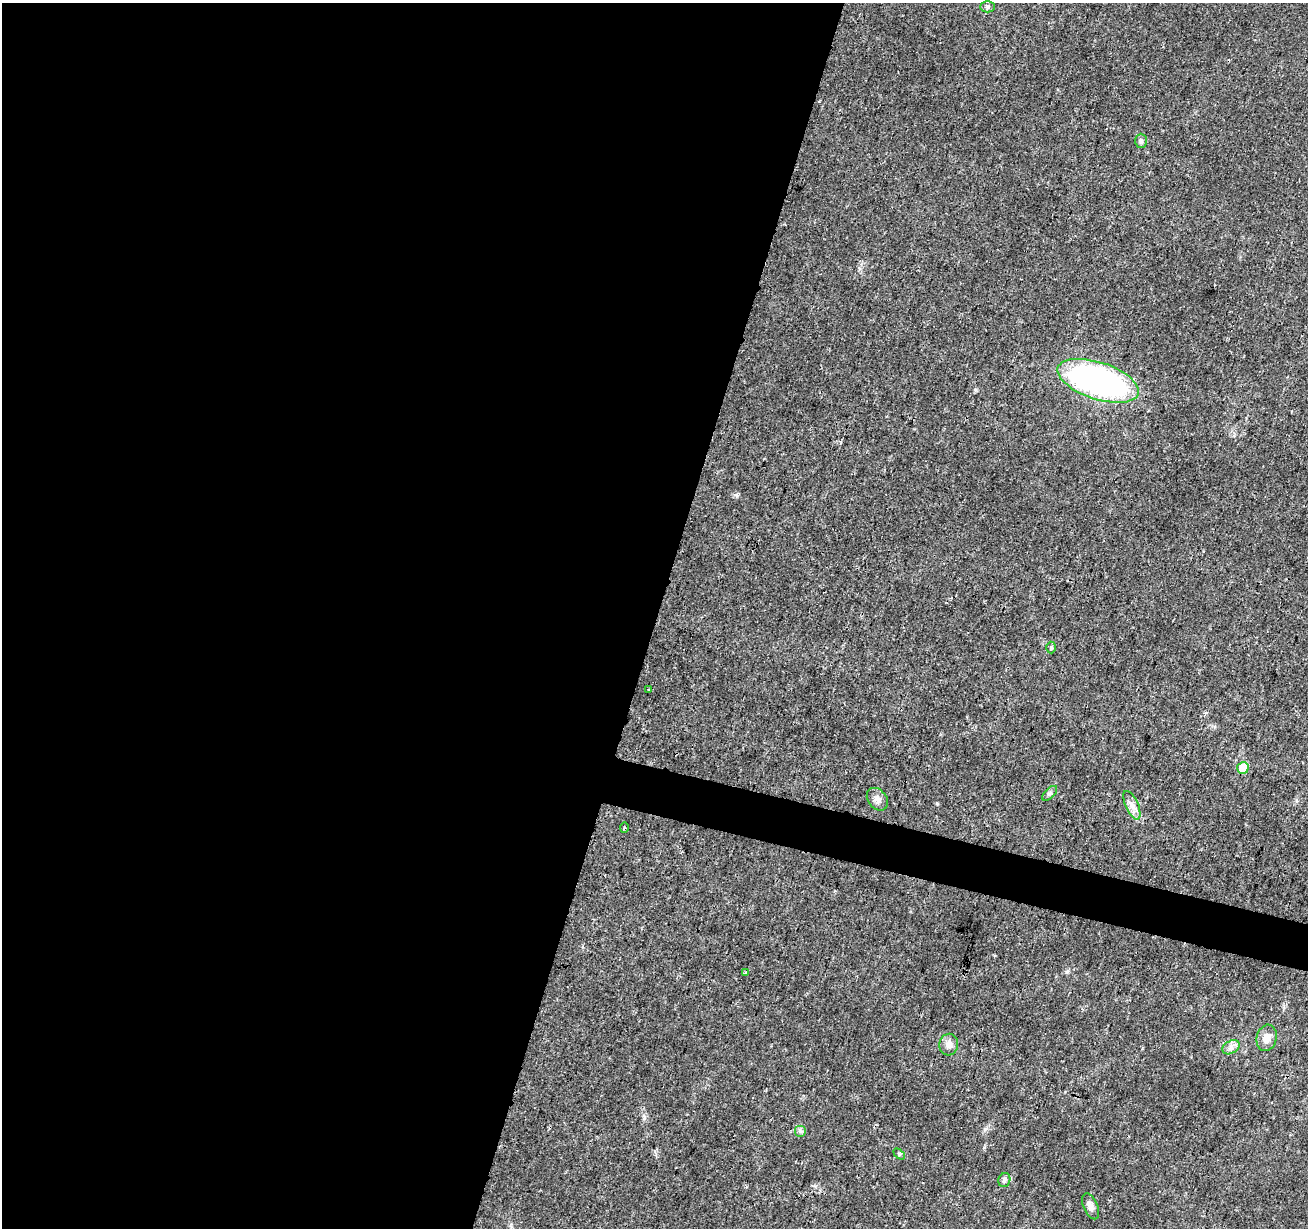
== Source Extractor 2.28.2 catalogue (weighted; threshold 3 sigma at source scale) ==
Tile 5 of 4 x 4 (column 1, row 2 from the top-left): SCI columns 8-1313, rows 2736-3961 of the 5235 x 5407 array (HDU 1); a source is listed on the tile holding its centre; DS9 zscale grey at full resolution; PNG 1310 x 1230 px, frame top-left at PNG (2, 3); each listed source drawn as its Kron ellipse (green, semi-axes under 4 px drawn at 4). Shown black and unused: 52% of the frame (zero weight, under 3 of 4 exposures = <1% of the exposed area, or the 3 px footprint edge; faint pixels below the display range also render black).
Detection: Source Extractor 2.28.2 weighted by HDU 2 'WHT'; one run over the whole footprint, this tile lists its part. Background 0.0247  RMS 0.0022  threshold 0.0101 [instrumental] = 3 sigma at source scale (4.5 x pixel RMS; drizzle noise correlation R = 1.50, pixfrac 1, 0.0396/0.0396 arcsec/px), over >= 5 px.
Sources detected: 18; all 18 listed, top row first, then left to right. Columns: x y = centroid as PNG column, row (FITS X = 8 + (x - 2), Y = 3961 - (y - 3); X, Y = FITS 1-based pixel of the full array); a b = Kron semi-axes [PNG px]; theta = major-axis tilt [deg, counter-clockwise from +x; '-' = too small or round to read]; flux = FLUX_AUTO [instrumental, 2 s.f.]
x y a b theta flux
987 7 7 5 -1 0.52
1141 141 7 6 - 0.55
1098 381 42 18 -18 68
1051 647 6 5 - 0.37
648 690 3 2 - 0.19
1243 768 6 5 - 5.7
1050 793 9 4 45 0.5
877 799 12 9 -52 1.4
1132 805 15 6 -66 1.4
624 828 5 3 - 0.27
745 973 3 3 - 0.66
1267 1038 13 10 75 1.9
949 1045 11 9 78 1.4
1231 1047 9 6 31 1
800 1131 6 6 - 0.49
899 1154 6 4 -45 0.33
1004 1180 7 6 - 0.69
1090 1206 14 7 -67 1.2
Unlisted compact peaks at least as high as the median listed source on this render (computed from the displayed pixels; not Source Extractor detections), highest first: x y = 1067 972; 736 495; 644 1117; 937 803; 985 1129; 984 1147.